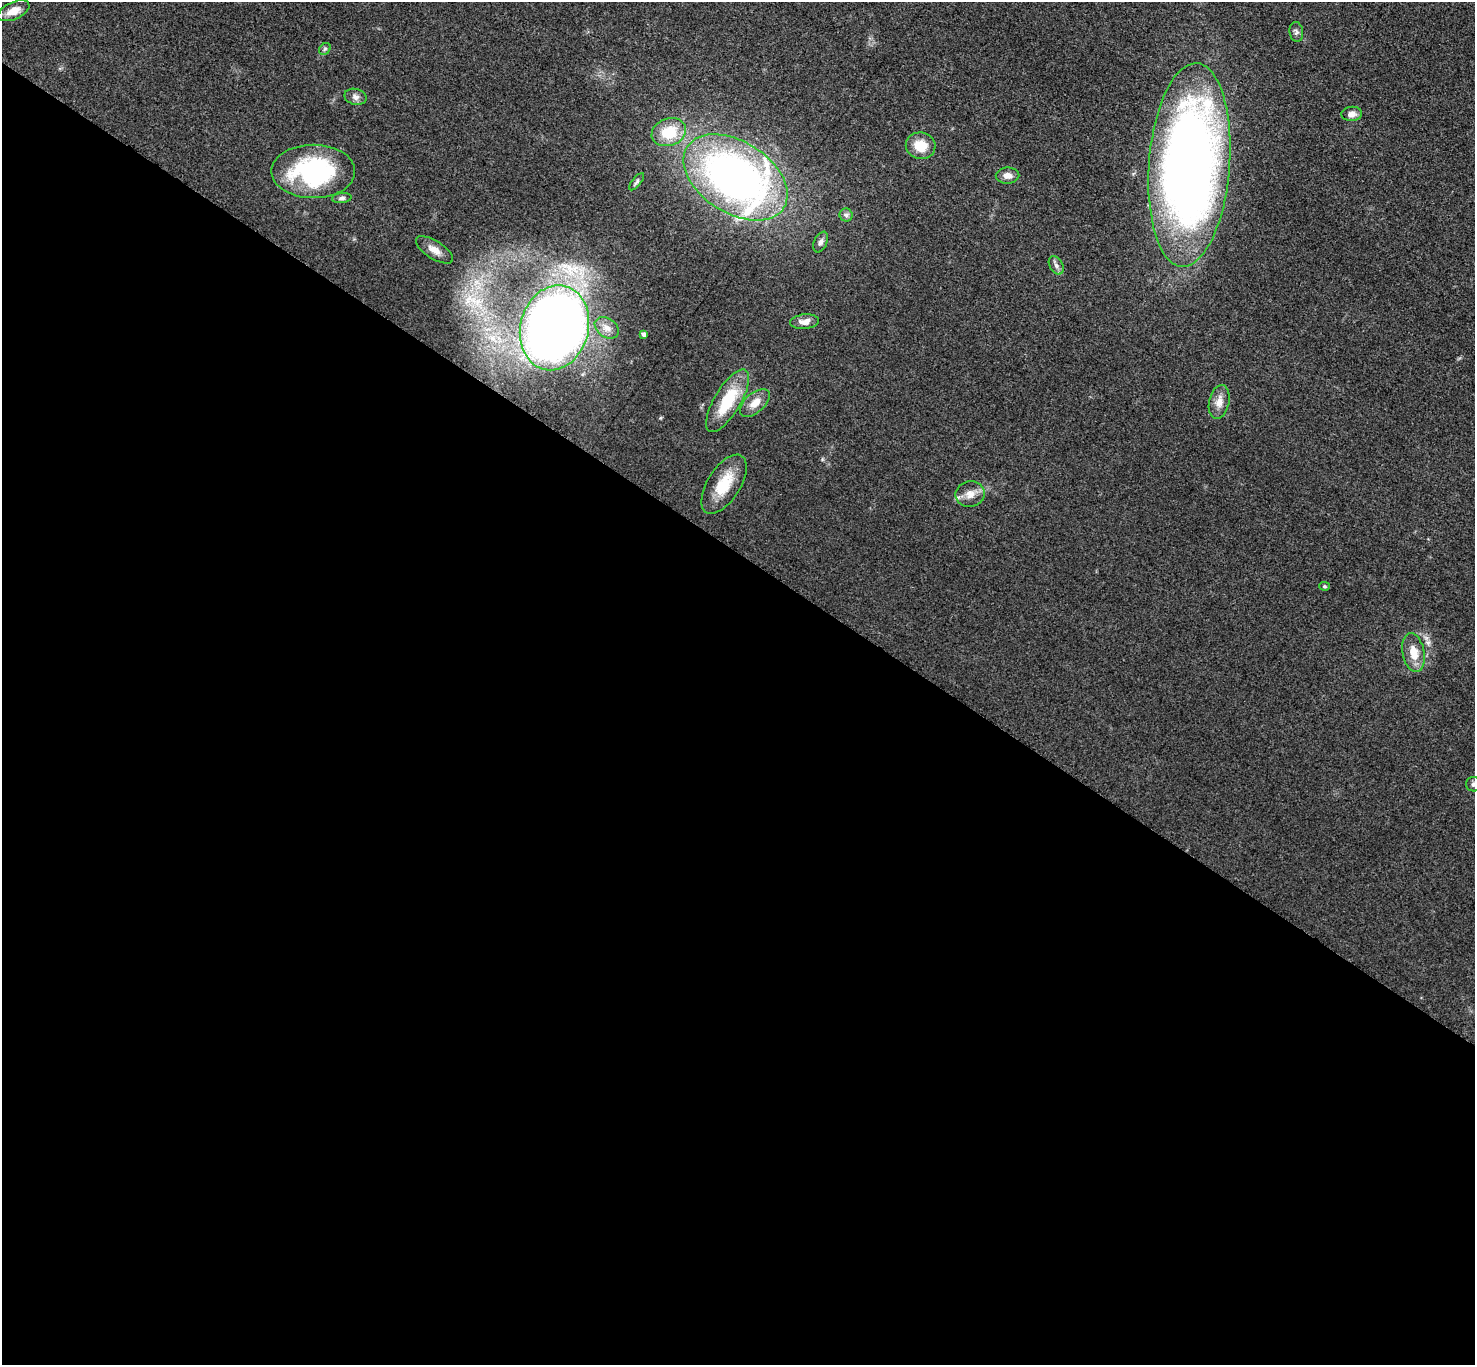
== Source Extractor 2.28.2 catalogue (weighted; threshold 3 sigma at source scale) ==
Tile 14 of 4 x 4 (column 2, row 4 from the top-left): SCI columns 1487-2959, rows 163-1525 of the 5913 x 5919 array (HDU 1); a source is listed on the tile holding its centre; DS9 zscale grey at full resolution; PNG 1477 x 1367 px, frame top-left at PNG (2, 2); each listed source drawn as its Kron ellipse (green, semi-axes under 4 px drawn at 4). Shown black and unused: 59% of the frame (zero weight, under 3 of 5 exposures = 1% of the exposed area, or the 3 px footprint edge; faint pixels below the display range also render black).
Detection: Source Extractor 2.28.2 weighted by HDU 2 'WHT'; one run over the whole footprint, this tile lists its part. Background 0.0536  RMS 0.0058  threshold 0.0259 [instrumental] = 3 sigma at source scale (4.5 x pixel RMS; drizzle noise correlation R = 1.50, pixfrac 1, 0.05/0.05 arcsec/px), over >= 5 px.
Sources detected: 30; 1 inside a brighter listed object's ellipse — not listed separately; the other 29 listed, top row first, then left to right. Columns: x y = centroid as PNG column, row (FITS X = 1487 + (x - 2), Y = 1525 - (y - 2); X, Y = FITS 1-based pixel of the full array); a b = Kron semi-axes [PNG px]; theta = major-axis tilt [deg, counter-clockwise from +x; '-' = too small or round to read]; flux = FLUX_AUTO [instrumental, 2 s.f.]
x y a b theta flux
14 11 17 8 24 6.8
1296 32 10 7 -82 1.8
325 49 6 5 - 1
355 97 11 8 -14 2.6
1352 114 10 7 5 3.6
669 132 17 13 20 19
921 146 15 13 -11 12
1189 165 102 40 86 630
313 171 42 26 0 81
1008 176 12 8 1 3.6
736 177 57 35 -32 310
637 182 10 4 51 1.3
342 198 10 5 5 1.6
846 215 6 6 - 1.5
821 242 11 6 65 2.3
435 250 21 9 -32 5.6
1056 265 10 6 -60 2.1
805 322 14 7 6 4.5
554 328 43 34 75 650
607 328 13 9 -36 4.5
643 334 4 4 - 1.1
727 401 35 13 59 27
1219 402 17 10 77 5.6
755 403 18 9 41 7
724 484 33 16 58 19
970 494 15 13 11 6.2
1324 586 5 4 - 0.68
1413 653 20 11 -79 9.6
1474 784 8 7 - 1.9
Isophote crosses this tile's border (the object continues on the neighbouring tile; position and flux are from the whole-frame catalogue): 1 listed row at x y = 1474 784